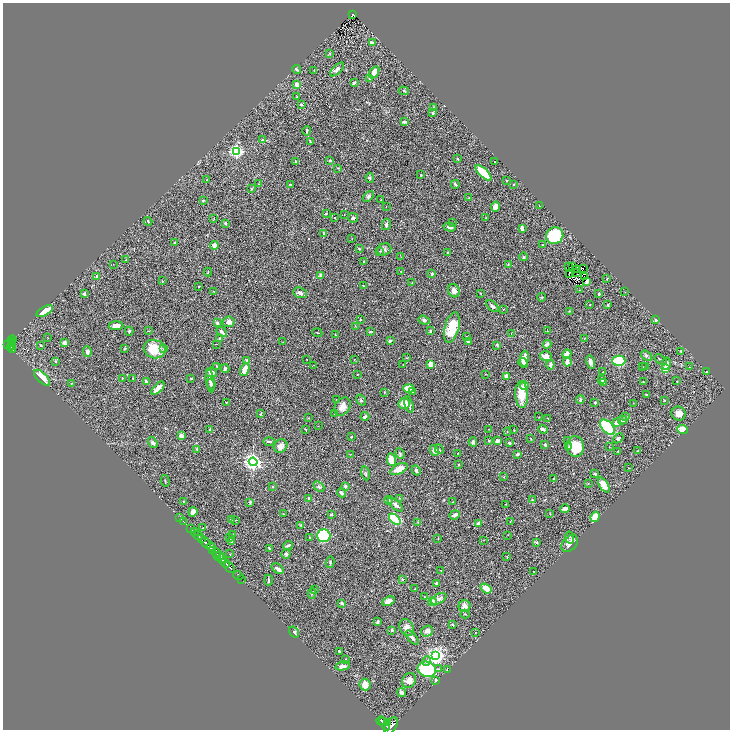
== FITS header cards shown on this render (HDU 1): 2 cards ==
NAXIS1  =                 1455
NAXIS2  =                 1455

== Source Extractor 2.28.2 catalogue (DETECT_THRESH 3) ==
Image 1455 x 1455 px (HDU 1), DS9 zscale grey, zoomed out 1/2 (1 PNG px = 2 x 2 image px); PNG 732 x 732 px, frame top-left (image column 2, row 1454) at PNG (3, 3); each listed source drawn as its Kron ellipse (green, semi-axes under 4 px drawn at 4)
Background 0.497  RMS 0.025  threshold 0.0762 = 3 sigma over >= 5 px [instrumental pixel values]
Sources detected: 404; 40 cannot appear on this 1/2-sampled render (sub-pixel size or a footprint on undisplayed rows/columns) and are neither listed nor drawn; the other 364 listed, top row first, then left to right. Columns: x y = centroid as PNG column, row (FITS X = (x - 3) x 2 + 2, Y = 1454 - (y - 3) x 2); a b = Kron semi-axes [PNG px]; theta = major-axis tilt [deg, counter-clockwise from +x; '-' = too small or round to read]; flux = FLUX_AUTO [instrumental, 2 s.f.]
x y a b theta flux
353 14 4 2 - 54
372 43 4 3 - 20
329 53 3 2 - 2.6
297 69 4 3 - 11
337 69 9 4 44 14
314 70 3 2 - 2.1
374 72 6 4 56 53
369 78 3 3 - 9.4
354 83 3 2 - 9.8
297 84 2 2 - 84
404 91 5 3 - 6
297 97 3 2 - 4.7
301 105 4 3 - 7.9
434 108 3 3 - 13
433 113 3 2 - 5.6
404 122 4 2 - 19
307 131 5 2 - 5.6
262 140 3 3 - 9.5
310 141 4 2 - 4.3
236 151 4 3 - 1000
457 159 2 2 - 4.2
295 161 3 2 - 4.2
330 161 3 2 - 7.4
495 162 2 2 - 2.8
338 168 3 3 - 3.8
483 173 10 4 -43 130
421 175 3 2 - 3.3
370 178 5 3 - 6.3
207 179 2 1 - 1.3
506 180 2 1 - 3.2
259 184 3 2 - 2.4
290 184 3 2 - 4.4
455 184 4 2 - 8.6
514 184 2 2 - 4.3
251 189 4 3 - 5.2
368 196 6 4 44 10
469 198 3 2 - 2.4
203 200 2 2 - 6.1
381 200 2 2 - 3.4
539 206 2 1 - 3
386 207 2 1 - 1.3
496 207 5 4 - 30
326 213 3 2 - 3.8
344 214 2 2 - 1.6
335 218 2 2 - 5.2
353 218 5 4 - 7.2
486 218 2 2 - 5.1
214 219 4 2 - 2.8
148 221 4 2 - 4.2
226 223 2 2 - 20
453 223 2 1 - 1.3
386 224 6 3 77 13
449 227 6 3 -13 15
522 228 4 2 - 14
324 233 3 2 - 5.4
555 236 9 8 - 290
352 238 4 1 - 1.7
175 243 2 2 - 21
543 244 3 2 - 3.9
214 245 4 4 - 16
359 249 4 3 - 5.9
384 250 7 6 - 14
380 251 3 3 - 3.6
448 252 2 2 - 4.3
401 257 3 2 - 1.6
523 257 4 3 - 4.6
126 260 2 2 - 2.3
363 262 3 2 - 4.6
113 264 2 1 - 1.6
508 264 4 2 - 5.6
568 267 2 1 - 1.8
572 267 2 1 - 4.7
577 269 2 1 - 0.25
583 269 2 1 - 0.76
401 271 2 2 - 1.7
208 272 4 2 - 3.3
577 273 2 1 - 0.53
432 274 3 2 - 9
321 275 2 2 - 46
569 275 2 1 - 1.1
97 276 3 2 - 20
584 276 2 1 - 2.3
607 279 3 2 - 3
162 281 2 2 - 2.3
587 281 3 2 - 23
412 283 2 1 - 1.6
199 286 2 2 - 3.2
363 286 2 2 - 3.1
580 290 3 2 - 2.5
214 291 2 2 - 2
454 291 7 5 -63 28
625 292 2 2 - 1.2
84 293 4 3 - 6.4
300 293 7 5 -20 14
480 293 3 2 - 2.5
599 294 3 2 - 9.1
541 297 4 2 - 3.4
590 305 2 1 - 2.1
607 305 3 3 - 6
492 306 7 4 -40 17
503 309 3 2 - 1.9
45 311 9 3 28 100
569 311 3 2 - 2.4
360 320 2 2 - 3.9
424 320 6 4 -20 10
656 320 2 2 - 10
229 322 6 5 - 21
217 323 2 2 - 28
116 326 7 4 4 28
355 326 2 2 - 1.9
452 327 16 7 75 140
129 331 4 3 - 7.8
149 331 3 2 - 3.1
430 331 4 2 - 5.7
547 331 2 2 - 1.4
222 332 6 3 -42 20
370 332 4 2 - 5.8
317 333 5 2 - 2.3
511 334 2 2 - 2.6
335 335 3 2 - 2.8
466 337 3 3 - 3.2
48 338 3 2 - 1.8
585 338 3 1 - 1.6
220 339 3 3 - 6
12 340 4 2 - 32
390 341 3 3 - 10
12 342 2 2 - 93
283 342 3 2 - 2.2
468 342 4 3 - 9.3
64 343 3 3 - 17
8 344 3 2 - 200
11 344 4 2 - 200
216 344 2 1 - 1.3
547 344 4 4 - 14
41 345 4 2 - 4.3
497 345 2 2 - 8.5
12 346 2 1 - 30
11 348 2 2 - 83
125 349 3 3 - 3.8
154 349 11 9 -16 120
163 349 3 3 - 3.8
13 350 2 2 - 48
87 351 5 4 - 11
681 351 2 2 - 11
567 354 5 4 - 36
546 356 6 5 - 34
646 356 6 4 -36 9.2
407 358 4 2 - 2.9
307 359 2 1 - 2.5
354 359 2 2 - 2
524 359 8 4 83 85
247 360 2 2 - 32
660 360 7 2 -36 5.4
56 361 4 2 - 3.2
619 361 6 5 - 210
567 362 5 3 - 26
591 362 7 4 -77 17
523 363 5 3 - 21
403 364 2 2 - 1.6
666 364 6 4 76 29
314 365 2 2 - 2.2
431 365 4 3 - 51
550 365 5 3 - 15
216 366 2 2 - 3.2
645 366 3 2 - 1.5
643 367 3 2 - 1.7
690 367 2 2 - 2.3
225 369 4 3 - 13
245 369 7 4 70 69
665 369 3 3 - 180
211 372 5 4 - 25
603 372 3 2 - 2.6
706 372 2 2 - 2.7
357 374 2 1 - 2.1
486 374 3 2 - 1.6
507 376 3 3 - 29
42 378 10 5 -45 120
122 378 3 2 - 2.6
133 378 2 2 - 4.3
191 378 3 2 - 7.2
602 380 3 3 - 6.8
146 381 3 3 - 12
210 381 11 3 -81 23
677 381 2 1 - 2.6
643 382 3 3 - 3.5
604 383 4 3 - 6.6
71 384 2 2 - 1.7
211 384 5 3 - 12
524 385 4 4 - 29
158 388 8 3 45 45
409 388 5 3 - 84
384 392 3 2 - 2.6
412 392 3 2 - 3.7
521 395 13 6 -87 97
646 395 3 2 - 3.4
336 400 2 2 - 1.7
361 400 6 4 -56 7.5
580 400 4 3 - 9
664 400 3 2 - 3.5
227 402 2 2 - 2.1
404 403 5 5 - 77
595 403 2 2 - 22
633 403 2 1 - 1.3
409 405 8 3 -75 13
342 407 10 7 55 37
261 414 4 2 - 3.6
334 414 3 2 - 3.1
678 414 7 7 - 37
365 416 4 3 - 13
626 416 4 2 - 4.2
539 417 2 2 - 1.9
308 418 2 2 - 2
548 418 2 2 - 3.1
623 420 5 3 - 14
616 423 4 4 - 24
318 426 2 2 - 1.7
608 427 9 5 -47 400
210 429 4 2 - 4.9
305 429 2 2 - 3.2
488 429 2 2 - 1.9
543 429 5 3 - 20
682 429 5 4 - 57
514 430 3 2 - 1.8
507 432 2 2 - 1.9
181 436 2 2 - 78
351 437 3 2 - 3.3
531 438 3 2 - 2.3
618 438 6 4 41 10
568 440 2 1 - 1.6
489 441 2 2 - 4.5
497 441 3 3 - 17
269 442 6 3 0 7.2
473 442 4 4 - 13
153 443 6 3 -56 14
509 443 3 2 - 15
545 445 3 2 - 9.5
281 446 7 6 - 25
569 447 4 3 - 7.3
575 447 10 8 -83 130
609 447 2 1 - 1.4
197 449 3 3 - 4.6
439 449 5 2 - 3.1
434 451 6 4 -65 25
618 451 2 2 - 3.3
637 451 3 2 - 2.3
400 453 5 3 - 6
458 453 2 2 - 2.4
351 454 2 1 - 1.5
518 454 3 2 - 11
391 460 6 4 -80 61
253 462 4 4 - 2100
458 465 2 2 - 14
629 468 3 2 - 1.7
399 469 9 5 27 47
416 470 5 3 - 12
366 473 7 2 -79 5.9
595 474 2 2 - 15
504 477 2 2 - 2.3
554 478 3 2 - 4.4
165 481 6 2 -76 3.6
588 483 3 2 - 3.1
604 485 8 4 -56 69
345 486 3 3 - 12
273 487 2 2 - 8
319 487 6 4 -41 11
341 493 5 2 - 19
309 498 3 3 - 9.4
400 498 3 2 - 2.2
389 500 4 3 - 4.4
532 500 3 3 - 6.2
183 502 2 2 - 3.7
250 502 4 3 - 6.4
453 502 3 2 - 1.8
506 504 2 1 - 1.6
395 505 9 4 -41 17
565 509 5 3 - 21
193 512 5 4 - 33
284 514 4 2 - 1.9
331 514 3 3 - 5.1
550 514 3 2 - 2.2
455 515 5 3 - 33
595 517 5 3 - 100
180 518 2 1 - 7.8
231 519 4 3 - 4.7
395 519 7 4 -40 310
235 520 3 2 - 2.7
184 522 3 1 - 2.6
418 522 3 2 - 2.7
510 522 3 2 - 2.9
479 523 4 4 - 22
301 525 3 3 - 5.1
203 527 3 3 - 3.4
191 529 4 2 - 69
194 531 3 2 - 100
232 534 3 2 - 3
508 535 2 2 - 1.7
198 536 5 2 - 450
324 536 7 6 - 340
309 537 2 2 - 1.8
229 538 3 2 - 3
438 538 2 2 - 2.4
570 538 6 3 -81 6.9
201 539 2 1 - 120
484 540 3 2 - 1.4
231 541 2 2 - 16
537 542 3 3 - 5.5
206 543 6 3 -50 1100
570 544 10 6 47 37
288 545 5 2 - 12
211 547 4 3 - 470
269 548 3 2 - 3.9
213 550 3 2 - 140
217 554 6 3 -81 260
230 554 2 2 - 1.6
286 554 4 4 - 9.9
220 556 4 2 - 220
507 557 2 2 - 3.8
222 558 3 2 - 170
330 562 6 2 80 5
225 563 5 2 - 700
230 567 6 3 -48 650
278 569 7 3 -38 24
441 571 2 1 - 1.2
534 571 2 1 - 2
238 575 5 2 - 48
402 579 3 3 - 5.2
241 580 4 1 - 9.7
269 580 5 2 - 8.4
436 583 4 3 - 7.4
486 588 6 4 -33 58
415 589 2 2 - 2.4
315 590 3 2 - 3.1
312 594 5 1 - 3.4
425 597 3 3 - 3.6
439 599 8 5 29 21
388 601 7 4 24 32
432 602 4 4 - 23
342 603 3 3 - 11
465 606 6 6 - 24
465 614 4 2 - 3.7
377 622 4 3 - 10
452 624 3 3 - 3.8
407 628 9 7 -63 31
392 630 3 3 - 10
427 631 6 5 - 19
294 632 6 4 -57 8.5
475 632 2 2 - 1.7
412 637 8 4 -49 20
339 651 3 2 - 7.5
436 656 4 4 - 2200
346 659 3 3 - 3.8
427 661 5 4 - 7.8
343 666 7 4 11 23
427 669 9 7 -16 330
439 669 3 2 - 4.4
447 669 3 2 - 2.7
409 680 8 6 62 37
436 680 3 2 - 9.8
365 684 6 5 - 43
402 693 5 3 - 15
381 721 5 2 - 600
387 722 4 3 - 630
385 724 7 4 -56 1400
391 726 9 5 58 2200
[40 sub-pixel or undisplayed-footprint detections neither listed nor drawn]